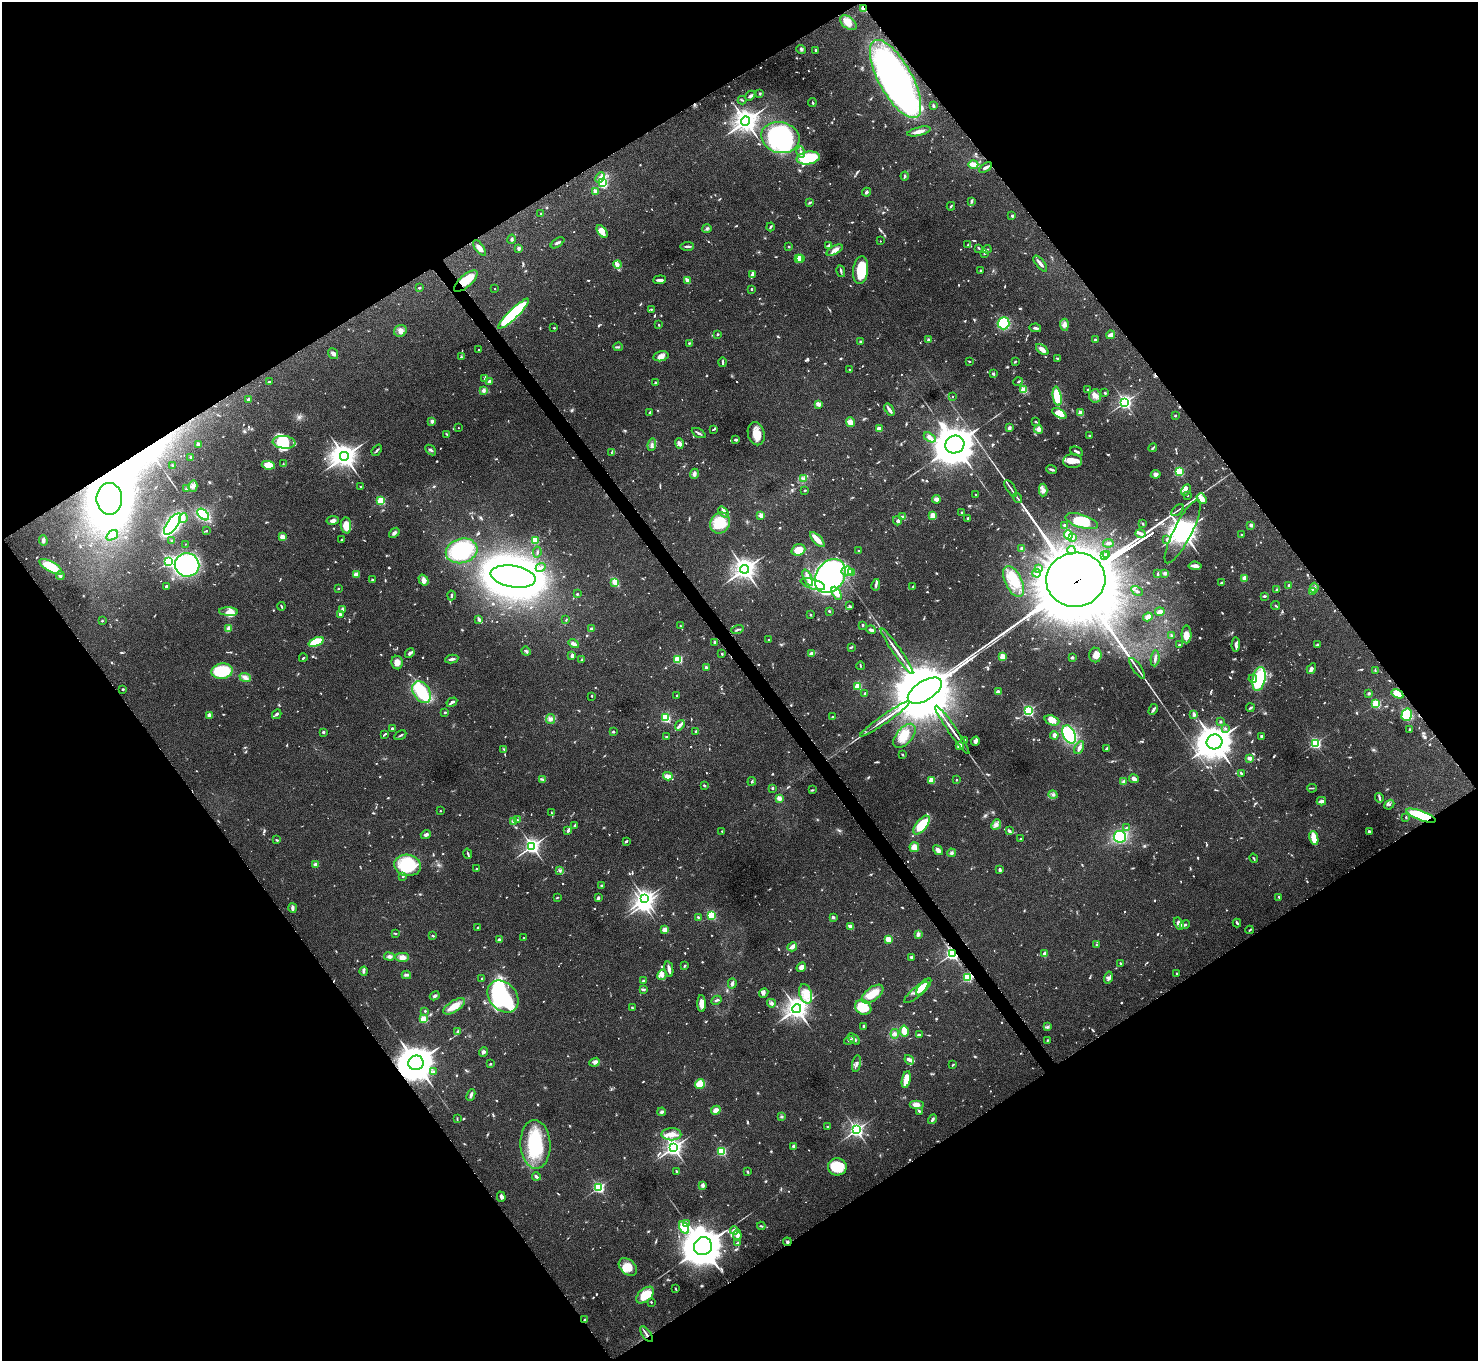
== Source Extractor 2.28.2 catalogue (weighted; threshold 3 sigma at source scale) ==
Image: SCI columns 6-5906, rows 168-5602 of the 5914 x 5909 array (HDU 1 of 3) = the unmasked area's bounding box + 8 px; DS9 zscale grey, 4 x 4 block average (1 PNG px = mean of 4 x 4 image px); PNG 1480 x 1363 px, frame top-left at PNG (2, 2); each listed source drawn as its Kron ellipse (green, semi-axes under 4 px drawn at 4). Shown black and unused: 49% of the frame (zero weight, under 4 of 8 exposures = <1% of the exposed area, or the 3 px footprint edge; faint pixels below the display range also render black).
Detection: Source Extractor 2.28.2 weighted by HDU 2 'WHT'. Background 0.0778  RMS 0.0044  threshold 0.0181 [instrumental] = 3 sigma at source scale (4.09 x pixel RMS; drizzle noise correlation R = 1.36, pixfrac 0.8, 0.05/0.05 arcsec/px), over >= 5 px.
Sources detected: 1224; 17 too faint to see at this stretch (4 x 4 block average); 20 inside a brighter object's white glare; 3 cosmic-ray / hot-pixel residue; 1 long thin detection or spike segment (spike, bleed or trail) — neither listed nor drawn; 25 coinciding with a brighter row at this scale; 72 inside a brighter listed object's ellipse — not listed separately; of the other 1086, all 500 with FLUX_AUTO >= 2.22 (the completeness limit of this list) listed and drawn (586 fainter detections not listed), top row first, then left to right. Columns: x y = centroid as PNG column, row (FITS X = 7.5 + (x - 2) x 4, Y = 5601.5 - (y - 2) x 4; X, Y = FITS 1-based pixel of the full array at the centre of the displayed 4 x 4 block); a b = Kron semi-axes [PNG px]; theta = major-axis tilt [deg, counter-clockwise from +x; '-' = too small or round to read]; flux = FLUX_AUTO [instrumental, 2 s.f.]
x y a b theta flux
864 9 2 2 - 80
848 23 9 5 -38 27
801 49 5 2 - 4.4
816 50 3 2 - 3
895 79 44 16 -61 960
760 94 2 2 - 13
750 96 6 3 42 4.6
742 100 4 2 - 2.7
812 102 4 2 - 2.4
933 106 4 2 - 4.6
746 121 4 4 - 2100
919 131 12 3 14 16
780 138 19 15 -14 230
801 152 6 2 -76 5.7
808 158 11 6 9 120
973 164 5 2 - 37
986 168 7 3 33 6.6
905 176 4 2 - 4.2
600 177 6 4 62 8.7
603 183 2 2 - 370
596 192 2 2 - 41
866 192 4 3 - 4.5
971 201 3 3 - 3.5
810 202 4 2 - 4.3
951 206 4 2 - 2.8
541 214 3 2 - 2.2
1012 216 2 2 - 15
770 227 4 2 - 3.7
707 229 5 2 - 3
602 231 7 4 -53 22
512 239 5 3 - 4
880 241 2 2 - 2.3
558 243 7 2 33 5.1
829 245 4 2 - 3.8
968 245 3 2 - 2.7
687 246 7 2 2 6
789 247 2 2 - 6.2
480 248 9 4 -53 13
979 248 3 2 - 2.2
518 249 4 2 - 6.7
987 249 4 2 - 3.4
835 250 9 4 27 13
984 253 3 2 - 2.6
798 258 2 2 - 100
800 258 2 2 - 30
618 264 4 3 - 6.2
1040 264 9 2 -51 9.7
861 270 14 7 83 110
841 271 6 2 -78 4.7
980 271 4 2 - 2.9
752 274 4 3 - 6.4
660 280 6 3 5 7.7
687 280 4 2 - 17
466 281 14 6 41 63
420 288 2 2 - 3.2
495 289 2 2 - 2.5
751 289 2 2 - 3.2
651 309 2 2 - 2.4
514 314 21 4 44 250
1004 323 6 6 - 120
659 325 2 2 - 4.9
1064 325 6 4 -88 11
554 328 2 2 - 6.9
1035 328 6 2 -10 5.9
400 331 6 5 - 13
718 334 2 2 - 3.8
1110 335 4 2 - 18
929 340 2 2 - 28
1095 340 2 2 - 3.1
860 342 2 2 - 15
689 343 3 2 - 2.3
618 347 5 2 - 3.6
1042 349 7 3 -36 15
478 350 2 2 - 2.6
333 354 6 4 -53 7.3
661 356 7 5 13 16
461 357 3 2 - 3
1057 358 3 2 - 2.8
969 361 2 2 - 2.7
1015 361 3 2 - 2.3
723 362 5 2 - 5
850 370 3 2 - 2.4
993 373 3 3 - 3.9
485 379 4 2 - 2.9
489 381 2 2 - 6.1
269 382 2 2 - 9.7
1018 382 5 2 - 2.7
655 383 2 2 - 5.9
1088 389 2 2 - 2.4
483 390 4 3 - 7.2
1024 390 2 2 - 140
1105 393 2 2 - 12
952 396 2 2 - 2.6
1057 396 9 4 -81 90
1095 396 6 6 - 13
248 400 2 2 - 8.4
1125 402 3 2 - 740
818 404 4 3 - 12
889 410 7 2 -55 12
650 412 4 2 - 3.3
1059 413 8 3 -31 17
1081 413 2 2 - 75
1175 416 2 2 - 3.4
432 421 3 3 - 7.4
1035 421 2 2 - 2.5
850 422 5 4 - 18
458 428 2 2 - 2.9
1009 428 4 3 - 5.5
714 429 4 2 - 3.4
879 429 3 2 - 31
1038 429 4 4 - 11
699 433 7 2 -28 5.3
447 434 3 2 - 2.8
756 434 12 8 -76 37
1089 435 2 2 - 7.1
930 437 6 4 -32 9.6
736 440 3 2 - 6.2
284 442 11 6 -6 67
679 443 5 3 - 13
198 444 2 2 - 25
955 444 10 8 26 7400
652 445 6 2 84 5.7
1153 448 4 2 - 3.6
377 450 6 2 50 4
431 450 6 2 -42 4
1077 451 7 2 -25 5.3
611 452 4 2 - 2.2
344 456 5 5 - 2100
191 457 2 2 - 15
1073 461 9 7 4 24
283 464 3 2 - 2.5
268 465 6 4 -9 39
172 466 2 2 - 3.7
1051 469 5 2 - 5.7
1179 472 2 2 - 230
694 474 5 3 - 9.7
1156 474 5 3 - 8.4
803 479 4 3 - 6.2
193 486 6 4 76 9.4
360 487 2 2 - 3.3
1011 488 9 2 -57 5.4
187 489 2 2 - 18
805 490 2 2 - 3
1043 490 6 4 89 10
1186 490 6 3 61 6.6
975 495 2 2 - 3.4
1188 495 2 2 - 4.7
1017 498 6 2 -57 3.3
109 499 16 13 -89 1500
936 499 4 2 - 18
1202 499 6 3 -53 29
381 501 2 2 - 250
1178 510 7 2 39 3.1
723 512 6 3 -52 7.1
962 513 3 2 - 3.9
203 514 7 4 -44 120
761 515 2 2 - 60
902 516 4 2 - 2.8
933 516 2 2 - 82
183 518 5 3 - 6.3
968 518 2 2 - 4.8
333 520 6 4 8 8.5
897 521 5 3 - 5.5
1082 521 17 6 -17 48
720 523 11 9 57 77
173 524 12 5 54 490
1143 524 3 2 - 2.6
346 525 8 5 -85 39
1065 525 2 2 - 4.4
1251 525 3 3 - 6.3
206 531 3 2 - 2.2
1183 532 35 9 63 2900
394 533 6 3 40 7.4
1140 533 5 3 - 6.9
112 535 6 3 35 6.8
1068 535 5 4 - 29
1242 535 2 2 - 7.8
282 537 2 2 - 75
1072 537 2 2 - 5.5
1167 539 3 2 - 3.5
171 540 2 2 - 5.4
341 540 3 2 - 2.3
817 540 9 3 -46 29
43 541 5 3 - 6.5
535 541 2 2 - 170
1108 543 5 2 - 5.5
185 544 2 2 - 2.6
1022 548 2 2 - 25
798 550 7 5 20 30
1071 550 4 3 - 16
462 551 16 12 14 190
858 551 2 2 - 7.9
537 552 6 2 82 2.5
1104 555 3 2 - 2.5
1107 555 2 2 - 7.4
169 561 2 2 - 510
187 565 12 12 - 440
1195 566 6 3 -6 11
51 567 13 5 -30 82
541 567 5 2 - 4.8
1039 568 2 2 - 11
744 569 4 4 - 1800
847 571 5 4 - 13
852 572 2 2 - 64
1037 573 4 4 - 9.4
1165 573 3 2 - 7.5
1158 574 4 2 - 3.7
356 575 2 2 - 63
60 576 4 3 - 5.7
830 576 18 14 56 650
513 577 23 11 -9 2300
808 578 9 3 -65 12
1244 578 4 3 - 11
372 580 4 2 - 2.5
423 580 6 4 -56 12
1076 580 30 27 8 50000
1014 582 16 8 -64 51
615 583 3 2 - 3.5
1221 583 3 2 - 2.3
813 584 13 5 -17 26
876 585 6 2 78 8.1
1289 585 2 2 - 11
166 586 2 2 - 4.8
912 587 3 2 - 2.2
1314 588 5 2 - 3.8
338 589 2 2 - 2.6
1276 590 3 2 - 4.3
1137 591 6 2 -29 4.3
1313 592 2 2 - 5.5
837 593 7 4 -60 31
577 594 2 2 - 7.6
451 595 5 2 - 4.1
1264 596 4 2 - 3.7
281 606 4 2 - 2.8
849 606 3 2 - 2.3
1276 606 4 2 - 2.3
343 609 3 2 - 6.2
829 611 2 2 - 2.9
229 612 9 4 -3 20
1160 612 5 3 - 14
340 614 3 2 - 6.9
810 615 2 2 - 2.4
1148 617 5 3 - 17
479 620 4 2 - 6.9
566 620 3 2 - 2.3
102 621 2 2 - 5.3
863 625 3 2 - 2.8
680 626 2 2 - 2.5
229 628 4 3 - 11
591 629 2 2 - 8.7
737 629 6 2 16 3.6
871 630 5 2 - 8.1
1186 634 9 5 -89 25
1171 636 4 2 - 4
768 639 2 2 - 2.7
316 642 8 3 23 83
715 642 2 2 - 23
574 644 5 2 - 10
1179 645 2 2 - 4.3
1236 645 7 3 88 12
1317 645 4 3 - 3.5
851 647 4 2 - 2.8
526 651 5 3 - 4
897 651 27 2 -55 20
410 653 5 2 - 6.5
812 653 4 3 - 13
722 654 2 2 - 3.3
1095 655 7 6 - 19
572 656 3 2 - 11
1003 656 2 2 - 100
1072 657 3 2 - 5.2
303 658 4 2 - 2.5
1155 658 8 2 82 7.7
452 659 7 2 10 7.1
582 659 3 2 - 2.4
678 659 2 2 - 240
397 663 7 5 -81 15
860 666 4 2 - 2.2
706 668 2 2 - 24
1137 668 12 2 -55 8.5
1311 669 5 3 - 7.8
1375 670 4 2 - 2.6
222 671 11 7 9 110
245 678 6 3 -21 8.6
1253 679 4 2 - 3.7
1259 679 12 6 78 170
858 686 2 2 - 71
123 689 2 2 - 2.8
925 691 19 9 32 33000
422 692 12 8 -56 130
998 692 2 2 - 42
865 693 3 2 - 2.4
1369 693 2 2 - 5.5
1397 694 6 4 -32 28
592 696 2 2 - 5
676 696 3 2 - 2.3
452 702 6 2 31 5.4
1376 704 2 2 - 230
1250 708 4 2 - 2.9
1153 709 6 3 62 5
1028 711 2 2 - 460
445 712 2 2 - 8.5
277 714 5 2 - 5.5
1194 714 4 3 - 6.9
210 715 4 3 - 13
1407 715 6 5 - 100
832 717 2 2 - 8.3
666 718 2 2 - 270
551 719 5 4 - 7.7
885 719 30 2 35 22
1052 720 7 4 -20 24
1220 722 2 2 - 14
680 725 5 3 - 7.6
1225 728 3 2 - 3
392 729 2 2 - 22
952 730 29 2 -55 20
1409 730 2 2 - 3.2
696 731 3 2 - 3.9
323 732 2 2 - 17
613 732 3 2 - 2.6
385 734 4 2 - 4
1069 734 9 6 -66 200
400 735 6 2 31 4
1054 735 4 3 - 8.6
904 736 14 8 49 34
1261 736 2 2 - 6.6
667 737 3 2 - 2.7
965 740 2 2 - 3
975 741 4 2 - 12
1214 742 8 7 - 4400
1315 743 2 2 - 400
960 746 3 3 - 26
1079 748 7 3 64 10
1107 748 4 2 - 4.7
504 749 2 2 - 2.5
902 754 3 2 - 2.6
1250 758 3 2 - 14
1241 773 3 2 - 3.8
668 776 5 3 - 19
542 779 3 2 - 2.8
1134 779 5 3 - 15
931 780 2 2 - 100
956 780 2 2 - 2.7
752 781 4 2 - 3
1124 781 2 2 - 2.3
704 785 2 2 - 4.9
772 788 2 2 - 4.1
1312 788 5 2 - 2.6
812 790 4 2 - 2.4
1053 794 4 3 - 6.6
779 798 2 2 - 57
1379 798 5 3 - 4.4
1321 801 4 2 - 10
1389 805 5 2 - 3.3
440 811 2 2 - 3.9
551 813 4 2 - 2.3
1421 816 16 4 -20 150
1406 817 2 2 - 2.6
517 820 2 2 - 4.6
513 821 3 3 - 6.3
575 825 3 2 - 3.2
922 825 11 5 51 82
996 825 5 3 - 8.9
1126 828 3 2 - 2.3
568 831 4 2 - 4.1
722 831 2 2 - 4.6
1009 831 3 2 - 7.2
1369 832 2 2 - 22
426 835 5 3 - 6.3
1120 837 6 6 - 270
1314 838 7 3 -77 50
1020 839 2 2 - 3.7
277 840 3 2 - 2.5
626 841 4 2 - 2.9
532 846 3 3 - 880
914 847 5 5 - 17
938 850 5 4 - 10
952 853 4 3 - 5.5
468 854 5 2 - 3.5
1254 858 5 2 - 2.6
316 864 2 2 - 38
408 865 13 10 -9 120
476 869 2 2 - 4.3
1000 869 3 2 - 7
560 870 3 2 - 3.5
403 877 2 2 - 6.3
601 885 2 2 - 3
557 897 4 2 - 2.3
1279 897 3 2 - 3.3
598 898 4 2 - 5.3
645 899 3 3 - 940
292 908 5 2 - 9
711 915 2 2 - 260
698 917 2 2 - 7.2
833 917 3 2 - 4.9
1237 923 4 2 - 3.6
1179 924 7 3 -59 13
1185 925 5 2 - 4.3
478 927 2 2 - 3.7
851 927 4 3 - 14
665 930 2 2 - 68
1250 930 4 2 - 2.6
395 933 3 2 - 2.3
918 934 4 3 - 6.6
433 936 3 2 - 2.7
524 938 2 2 - 2.7
888 939 2 2 - 82
499 940 2 2 - 24
1096 945 3 2 - 2.5
792 947 5 2 - 19
952 953 2 2 - 750
1045 954 3 3 - 13
389 956 5 3 - 6.7
402 957 7 4 -1 13
911 957 2 2 - 8.1
1120 963 2 2 - 5.6
684 966 4 2 - 2.9
801 967 5 3 - 14
669 969 8 3 -78 11
364 971 4 3 - 4.6
1176 973 2 2 - 4.7
406 975 5 3 - 4.8
662 975 5 3 - 7.1
1108 977 6 3 72 6.2
482 978 2 2 - 4.9
967 978 2 2 - 230
643 981 3 2 - 6.4
732 983 5 3 - 7.3
924 987 10 4 50 35
644 990 4 2 - 3.2
916 992 15 5 40 20
764 993 5 3 - 5.6
805 994 10 6 -73 33
872 994 13 6 37 54
435 996 5 3 - 4.8
503 997 18 13 -48 400
716 1000 5 2 - 4
771 1003 4 3 - 7
702 1004 8 4 -88 18
454 1006 12 5 32 34
863 1007 8 7 - 89
632 1008 2 2 - 3.8
797 1009 5 4 - 2000
425 1011 2 2 - 4.1
424 1019 2 2 - 150
864 1026 4 2 - 3.1
1048 1027 3 2 - 3
904 1031 5 3 - 46
457 1032 4 2 - 2.3
895 1034 4 3 - 6.3
920 1035 2 2 - 2.6
854 1039 7 2 -41 8.2
849 1040 5 2 - 4.9
1048 1040 3 2 - 2.5
483 1052 5 3 - 5.7
909 1060 5 3 - 8.5
595 1062 5 4 - 7.1
416 1063 7 7 - 6300
490 1064 3 2 - 2.3
856 1064 8 3 80 8.7
953 1065 4 2 - 2.4
433 1072 4 2 - 2.9
906 1079 9 3 78 35
700 1084 5 4 - 42
471 1095 6 3 66 5.5
916 1105 7 4 0 15
716 1110 5 4 - 10
919 1111 3 2 - 4.6
662 1112 4 3 - 5.9
782 1117 3 2 - 2.4
457 1119 3 2 - 2.4
933 1119 5 2 - 5.4
827 1126 3 2 - 2.4
856 1130 3 2 - 900
671 1134 10 6 0 22
535 1144 24 15 -87 150
793 1146 2 2 - 14
673 1147 3 3 - 1100
721 1151 2 2 - 280
837 1167 9 8 - 75
677 1171 4 2 - 4
747 1172 3 2 - 3.6
536 1177 4 2 - 5
702 1185 3 3 - 7.6
599 1188 2 2 - 440
501 1197 5 3 - 6.9
687 1224 3 2 - 2.9
761 1226 4 2 - 3.3
684 1227 7 4 -60 62
734 1230 4 3 - 4.4
737 1235 5 3 - 14
787 1242 4 2 - 4.4
738 1243 4 2 - 2.5
703 1246 9 8 - 7800
628 1267 10 7 -41 39
675 1289 3 2 - 2.4
645 1295 10 6 40 58
651 1302 2 2 - 4.8
584 1320 2 2 - 3.8
646 1334 9 2 -54 7.3
Overlapping masked pixels (flux is a lower limit): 12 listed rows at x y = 864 9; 895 79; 1183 532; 1076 580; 1397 694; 1421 816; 952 953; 967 978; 416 1063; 787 1242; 584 1320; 646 1334